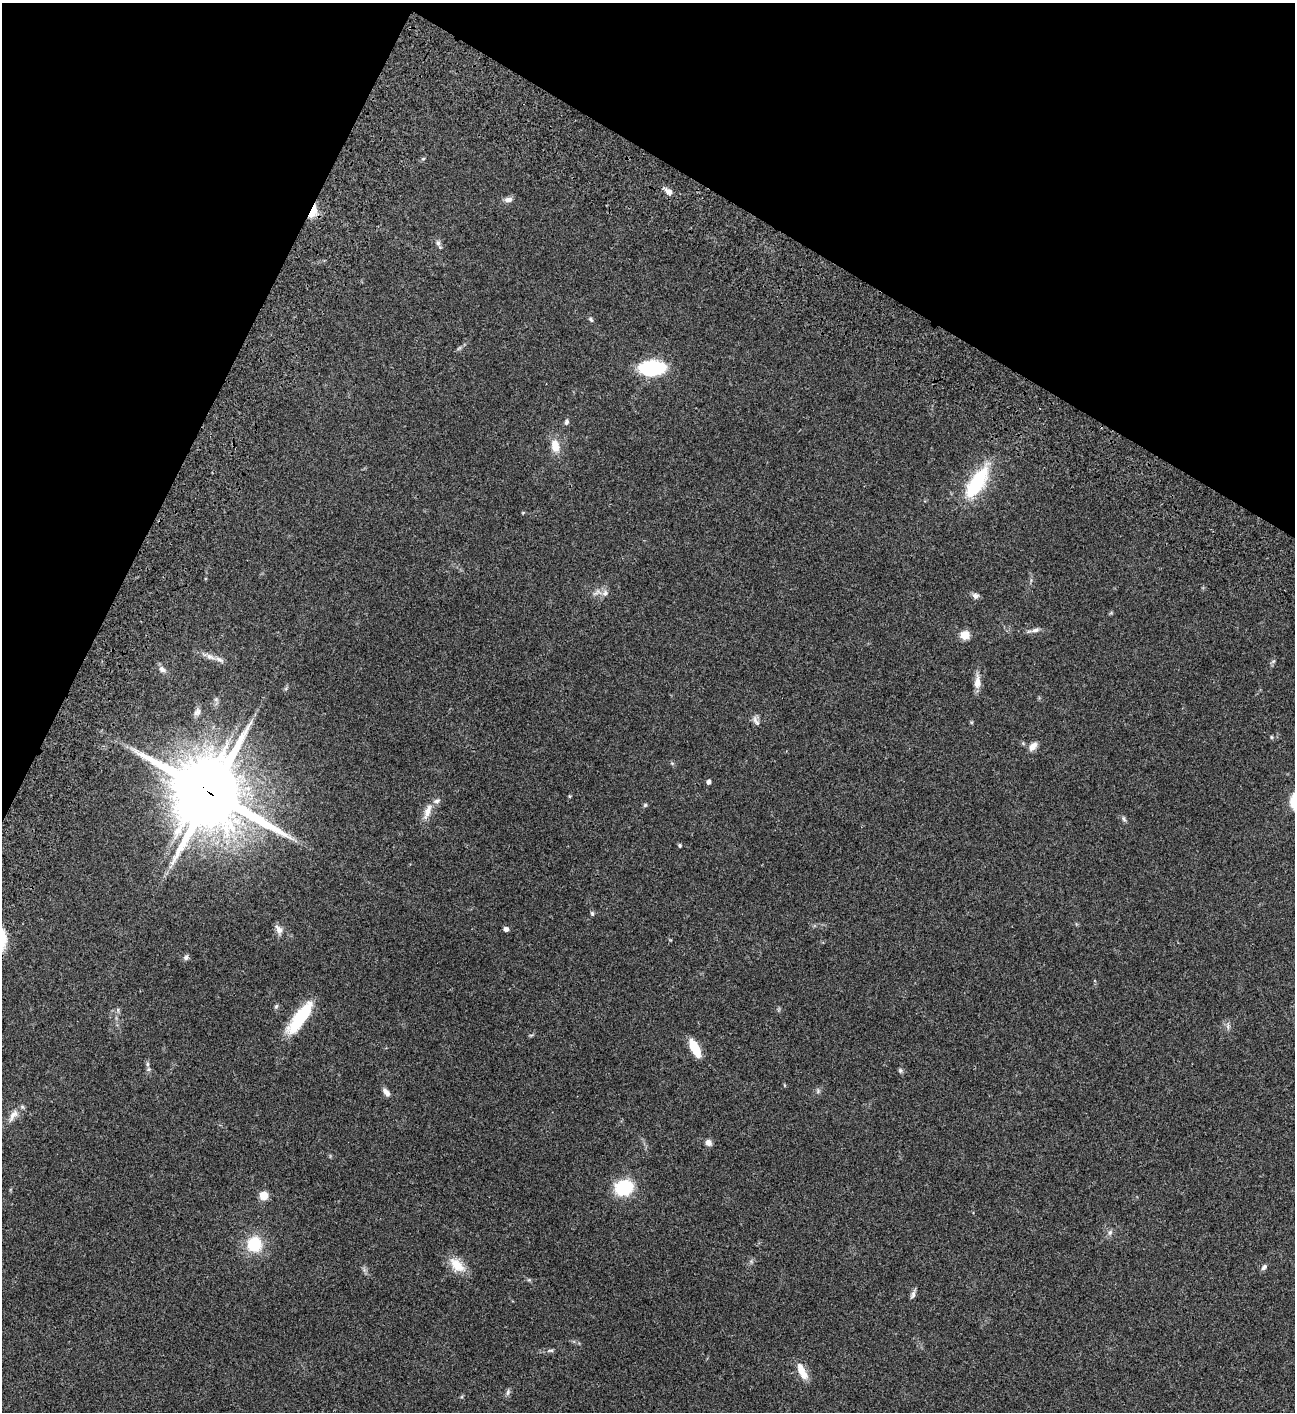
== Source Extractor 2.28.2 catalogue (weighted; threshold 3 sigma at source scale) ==
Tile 2 of 4 x 4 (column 2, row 1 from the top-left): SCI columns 1797-3089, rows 4433-5842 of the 6050 x 6048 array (HDU 1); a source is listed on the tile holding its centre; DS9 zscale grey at full resolution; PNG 1297 x 1414 px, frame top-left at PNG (2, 3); no overlay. Shown black and unused: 23% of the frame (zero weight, under 3 of 4 exposures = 13% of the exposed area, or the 3 px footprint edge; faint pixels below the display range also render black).
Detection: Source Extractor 2.28.2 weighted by HDU 2 'WHT'; one run over the whole footprint, this tile lists its part. Background 0.0636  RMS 0.0058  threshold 0.0261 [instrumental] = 3 sigma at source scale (4.5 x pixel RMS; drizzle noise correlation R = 1.50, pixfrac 1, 0.05/0.05 arcsec/px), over >= 5 px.
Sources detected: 54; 3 inside a brighter listed object's ellipse — not listed separately; the other 51 listed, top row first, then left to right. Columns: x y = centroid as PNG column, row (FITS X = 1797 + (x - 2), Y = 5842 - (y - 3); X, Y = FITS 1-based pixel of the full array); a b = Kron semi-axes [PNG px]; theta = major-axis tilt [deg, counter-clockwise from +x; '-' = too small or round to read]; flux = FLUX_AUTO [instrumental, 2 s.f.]
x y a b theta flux
423 159 6 3 19 0.6
669 191 10 7 -35 3.3
508 199 11 7 5 2.3
313 211 17 7 67 7.3
438 243 8 5 -90 1.4
591 319 7 4 -47 0.99
652 368 19 11 2 53
567 422 8 5 72 1.4
555 446 17 11 -81 6.8
977 482 41 15 58 34
523 512 5 3 - 0.44
605 593 9 7 64 2.3
975 596 9 8 - 1.9
1035 630 13 6 16 2.2
965 635 10 9 - 5.5
210 657 13 7 -28 2.9
162 669 10 7 -36 2.3
977 682 18 8 87 4.6
197 712 12 8 59 2.2
756 721 17 6 -59 2.2
1271 737 5 4 - 0.58
1033 746 13 8 51 3.2
708 782 4 4 - 2
211 794 25 22 53 3600
570 796 4 4 - 0.58
645 805 5 5 - 0.8
427 812 20 8 71 5.2
1124 819 8 4 -66 1.1
680 845 5 4 - 0.7
592 913 6 4 -72 0.86
279 929 12 8 -59 3.2
506 929 4 4 - 2.5
186 957 7 6 - 1.6
276 1006 7 5 68 0.87
300 1018 39 12 54 26
695 1048 20 8 -63 11
147 1064 7 4 -90 1.2
900 1070 7 5 -90 0.92
386 1092 11 6 -52 2.6
13 1115 20 8 55 4.3
708 1143 8 7 - 2.4
624 1187 13 10 16 36
264 1195 6 6 - 11
1110 1232 8 5 63 1.5
254 1244 13 12 - 21
457 1265 25 12 -41 9.1
1264 1267 9 5 50 1.4
913 1295 12 6 75 1.7
550 1351 10 4 5 1.1
802 1371 22 8 -65 7.5
508 1392 9 5 76 1.3
Overlapping masked pixels (flux is a lower limit): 2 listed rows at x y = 313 211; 211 794